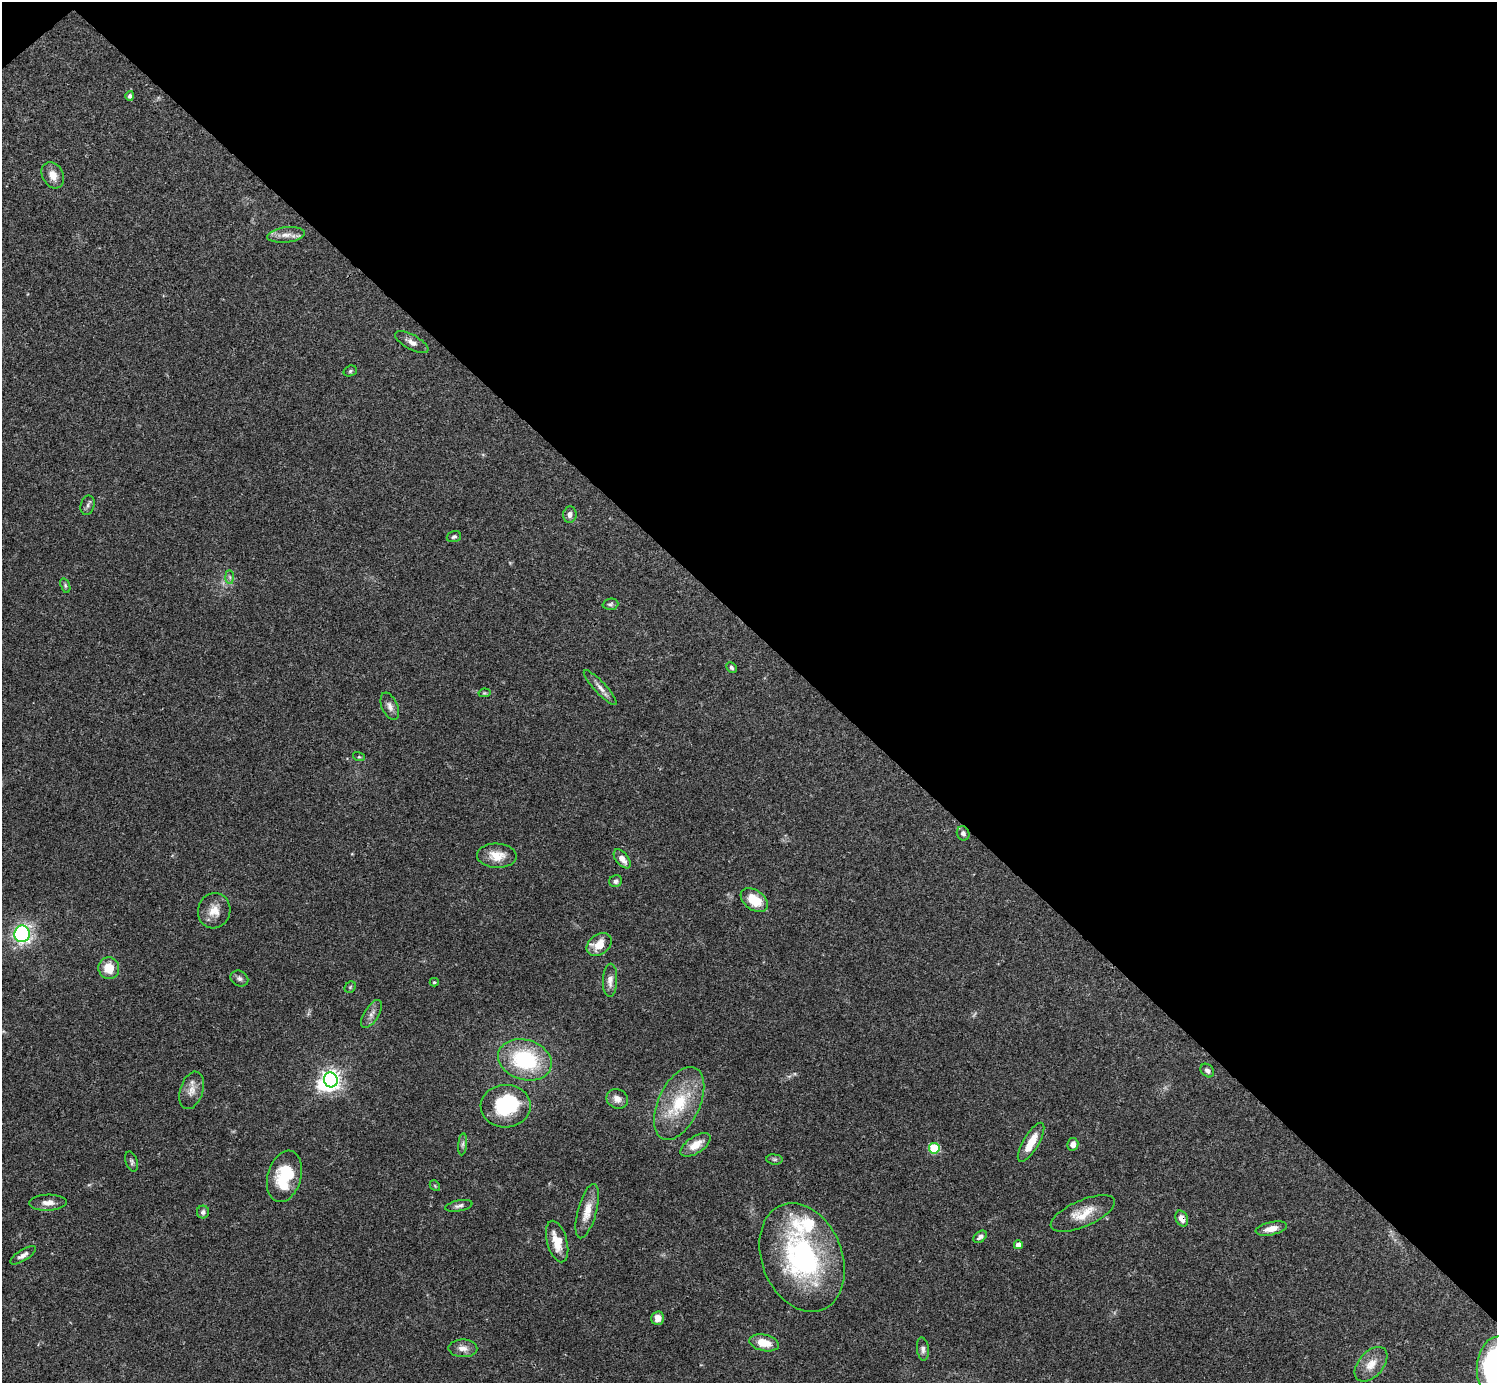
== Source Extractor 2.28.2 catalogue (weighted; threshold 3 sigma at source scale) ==
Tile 3 of 4 x 4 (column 3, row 1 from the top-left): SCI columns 2990-4484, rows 4302-5682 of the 5982 x 5981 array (HDU 1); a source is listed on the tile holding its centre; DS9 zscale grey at full resolution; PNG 1499 x 1385 px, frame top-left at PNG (2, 2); each listed source drawn as its Kron ellipse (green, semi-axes under 4 px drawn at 4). Shown black and unused: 46% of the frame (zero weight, under 3 of 4 exposures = <1% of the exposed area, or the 3 px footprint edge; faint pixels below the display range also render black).
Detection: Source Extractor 2.28.2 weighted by HDU 2 'WHT'; one run over the whole footprint, this tile lists its part. Background 0.0403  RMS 0.0026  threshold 0.0119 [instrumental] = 3 sigma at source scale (4.5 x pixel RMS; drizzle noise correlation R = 1.50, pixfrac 1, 0.05/0.05 arcsec/px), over >= 5 px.
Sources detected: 69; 1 too faint to see at this stretch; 2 inside a brighter object's white glare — neither listed nor drawn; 2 inside a brighter listed object's ellipse — not listed separately; the other 64 listed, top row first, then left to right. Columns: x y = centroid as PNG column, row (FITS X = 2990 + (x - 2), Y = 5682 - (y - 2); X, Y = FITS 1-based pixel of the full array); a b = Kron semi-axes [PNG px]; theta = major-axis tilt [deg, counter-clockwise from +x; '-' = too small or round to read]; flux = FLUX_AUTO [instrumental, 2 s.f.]
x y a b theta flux
130 96 5 4 - 0.72
53 175 14 10 -62 2.6
286 235 19 7 6 2.2
412 342 18 7 -29 1.7
350 371 7 5 19 0.47
87 505 10 7 75 0.79
570 514 8 6 83 1.1
454 537 7 5 17 0.56
230 577 7 4 -88 0.52
65 586 7 4 -71 0.5
610 604 8 5 4 0.55
731 668 5 4 - 0.55
600 688 23 5 -47 1.8
484 693 6 4 10 0.33
390 706 14 8 -66 1.6
359 757 6 3 -17 0.31
963 833 7 6 - 0.92
497 856 20 12 -3 4.2
622 859 11 6 -50 2.1
615 881 6 6 - 0.77
754 900 15 10 -35 6.3
214 911 18 16 71 3.7
22 934 8 8 - 51
599 944 14 10 36 4.3
109 968 11 10 - 4.7
239 978 9 7 -32 1
610 980 16 7 87 1.9
434 982 4 4 - 0.33
350 987 6 5 - 0.42
372 1014 16 7 58 1.5
525 1060 27 20 -17 23
1207 1071 7 6 - 0.96
331 1080 7 7 - 130
192 1090 19 11 72 2.8
617 1099 11 9 -29 1.7
679 1103 39 21 65 13
506 1106 25 21 2 18
1031 1142 22 8 59 4.8
463 1144 11 4 85 0.75
1073 1144 6 5 - 1.4
696 1145 17 8 34 3.8
934 1148 5 5 - 12
774 1159 8 5 -6 0.46
131 1162 10 5 -71 0.68
284 1176 26 16 74 13
435 1186 6 4 -47 0.33
48 1203 18 8 1 2.1
459 1206 14 5 11 0.91
587 1211 28 9 75 4.1
203 1212 6 6 - 0.75
1083 1213 34 13 24 5.6
1182 1219 8 6 -63 2.2
1271 1229 16 6 13 2.2
980 1237 7 5 37 0.95
557 1242 21 10 -75 4.9
1018 1245 4 4 - 2
23 1255 15 5 32 1.2
802 1257 56 40 -68 48
658 1318 6 6 - 1.9
764 1343 15 8 -13 4.5
463 1348 14 9 -1 1.9
923 1349 11 6 -83 0.93
1371 1364 20 12 49 3.8
1495 1366 29 18 82 53
Overlapping masked pixels (flux is a lower limit): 1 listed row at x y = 1182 1219
Isophote crosses this tile's border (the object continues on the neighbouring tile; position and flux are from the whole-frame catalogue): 1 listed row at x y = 1495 1366